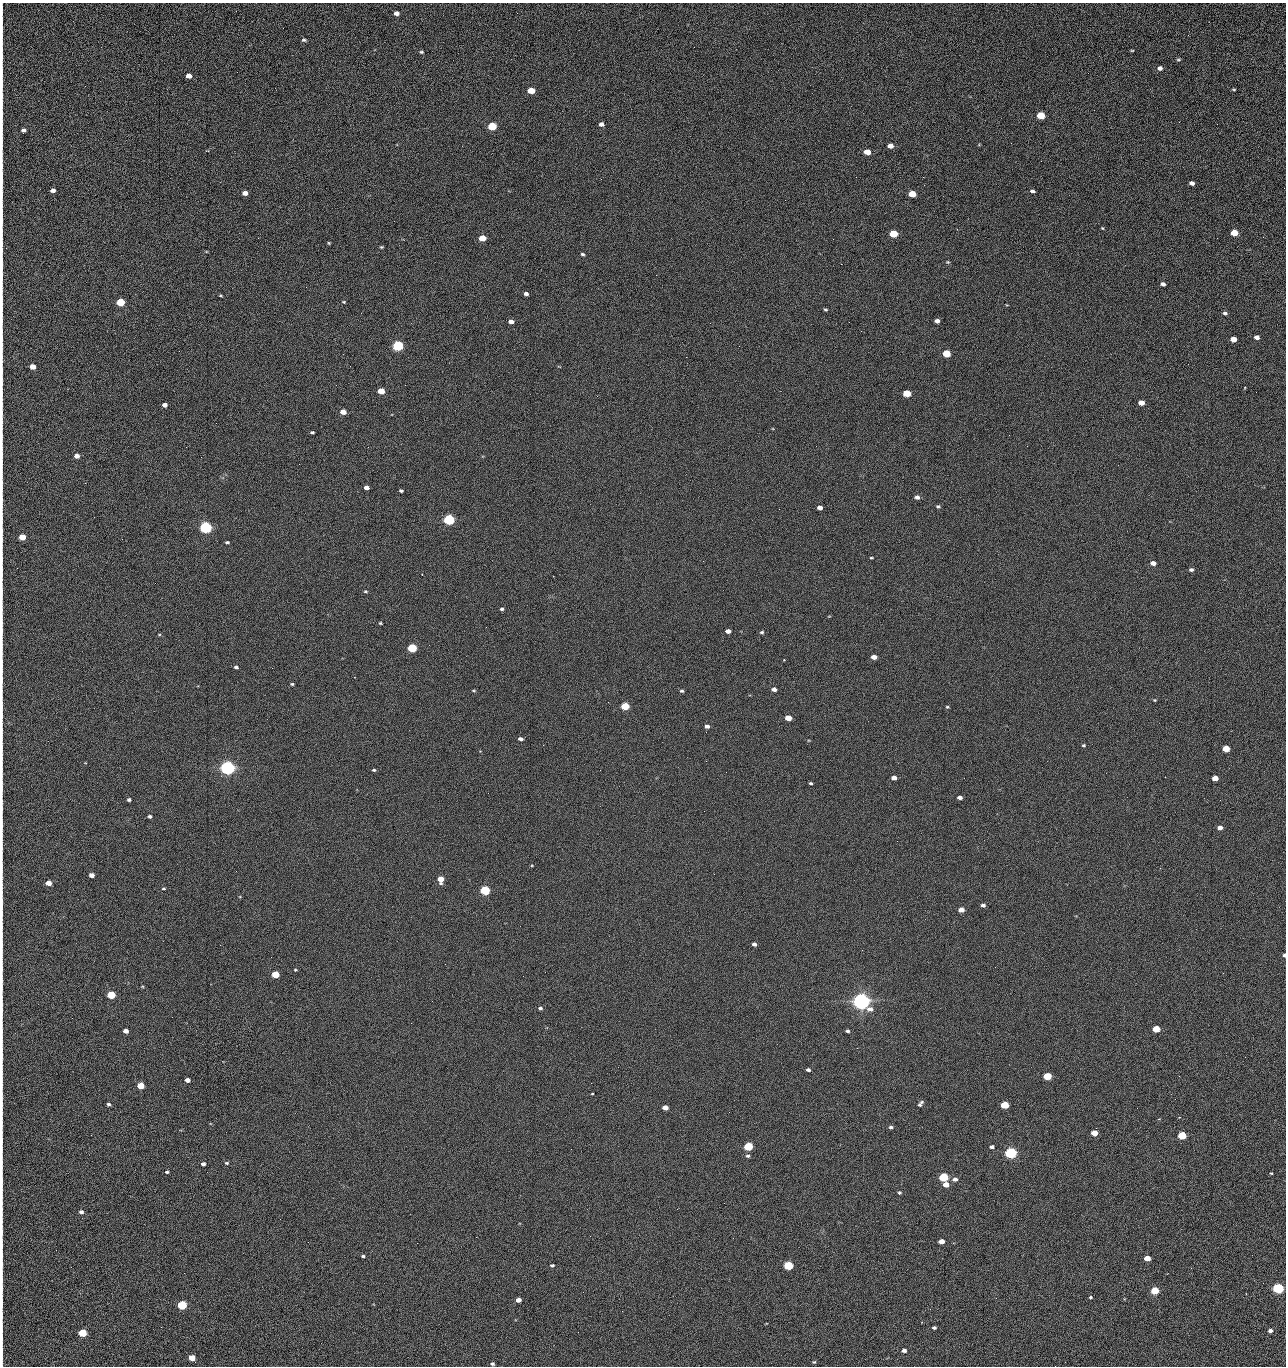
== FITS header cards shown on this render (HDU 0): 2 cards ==
NAXIS1  =                 1284 /fastest changing axis
NAXIS2  =                 1364 /next to fastest changing axis

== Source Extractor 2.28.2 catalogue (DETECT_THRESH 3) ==
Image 1284 x 1364 px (HDU 0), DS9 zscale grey, 1 PNG px = 1 image px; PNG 1288 x 1368 px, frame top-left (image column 1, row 1364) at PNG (2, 3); no overlay
Background 125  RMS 14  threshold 43.3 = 3 sigma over >= 5 px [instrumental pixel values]
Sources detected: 226; all 226 listed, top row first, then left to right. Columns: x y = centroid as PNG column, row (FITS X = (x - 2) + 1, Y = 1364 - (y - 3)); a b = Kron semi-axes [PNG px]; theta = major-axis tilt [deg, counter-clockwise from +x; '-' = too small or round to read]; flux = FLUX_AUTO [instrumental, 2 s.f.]
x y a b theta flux
2 10 15 2 90 2.4e+03
396 13 5 4 - 5.0e+03
2 30 17 2 90 3.6e+03
1188 35 3 2 - 1.3e+03
304 40 5 4 - 1.8e+03
1132 50 5 3 - 8.8e+02
421 52 5 4 - 1.2e+03
2 57 19 2 90 3.5e+03
1178 60 6 4 5 1.3e+03
1160 68 5 5 - 3.0e+03
189 76 5 4 - 8.9e+03
2 83 20 2 90 3.9e+03
1234 89 5 3 - 1.0e+03
531 91 5 4 - 2.4e+04
1041 115 5 4 - 4.5e+04
2 122 13 2 90 2.6e+03
1179 122 3 2 - 1.3e+03
601 124 4 4 - 3.6e+03
492 126 5 4 - 5.5e+04
23 130 4 4 - 3.2e+03
890 146 5 4 - 6.5e+03
867 152 5 4 - 1.6e+04
1041 161 2 2 - 1.8e+03
2 166 10 2 90 1.6e+03
856 177 2 2 - 2.4e+03
923 177 2 2 - 1.8e+04
2 181 14 2 90 2.7e+03
1192 183 5 4 - 3.7e+03
53 190 4 4 - 4.8e+03
1033 191 5 3 - 2.5e+03
245 193 5 4 - 6.1e+03
912 194 5 4 - 2.9e+04
785 200 2 2 - 4.9e+02
2 213 15 2 90 2.8e+03
1102 228 4 4 - 8.4e+02
1234 233 5 4 - 2.5e+04
893 234 5 4 - 4.3e+04
1263 237 2 2 - 9.4e+02
482 238 5 4 - 2.0e+04
329 243 4 4 - 9.8e+02
381 247 4 3 - 1.1e+03
582 254 4 3 - 1.6e+03
948 262 5 4 - 1.1e+03
2 264 26 2 90 4.5e+03
841 264 2 2 - 2.7e+04
656 275 2 2 - 6.4e+02
1163 284 4 4 - 3.0e+03
306 287 2 2 - 6.5e+02
526 294 4 3 - 3.1e+03
220 296 5 2 - 9.2e+02
2 301 17 2 90 2.2e+03
120 302 5 4 - 5.3e+04
344 302 4 3 - 9.0e+02
826 310 5 3 - 1.2e+03
1225 313 5 4 - 2.2e+03
511 321 5 4 - 5.1e+03
937 321 4 4 - 4.0e+03
849 322 2 2 - 5.7e+02
710 323 2 2 - 3.3e+03
1257 337 5 4 - 4.7e+03
2 338 8 2 90 9.5e+02
1233 339 5 4 - 1.0e+04
398 346 5 5 - 1.6e+05
739 346 2 2 - 4.6e+02
946 353 5 4 - 4.1e+04
350 366 2 2 - 2.3e+03
32 367 5 4 - 1.2e+04
2 383 10 2 90 1.7e+03
1245 387 3 2 - 9.0e+02
381 391 5 4 - 2.0e+04
1256 392 2 2 - 8.5e+02
907 393 5 4 - 3.4e+04
1141 403 5 4 - 1.0e+04
165 405 4 4 - 4.6e+03
2 412 9 2 90 1.3e+03
343 412 5 4 - 1.0e+04
312 432 4 3 - 1.4e+03
1009 435 2 2 - 3.3e+03
1027 446 2 2 - 4.8e+02
186 447 2 2 - 2.9e+03
77 456 5 4 - 6.1e+03
85 483 3 2 - 1.0e+03
366 488 4 4 - 5.2e+03
401 491 4 3 - 1.6e+03
917 497 5 4 - 3.7e+03
2 501 12 2 90 2.0e+03
938 506 5 4 - 1.4e+03
820 508 5 4 - 5.0e+03
779 509 2 2 - 4.8e+02
2 520 10 2 90 1.5e+03
449 520 5 5 - 2.0e+05
205 527 5 5 - 3.3e+05
22 537 5 4 - 2.0e+04
227 542 4 3 - 1.6e+03
871 558 4 2 - 9.3e+02
2 560 9 2 90 1.4e+03
1153 563 5 4 - 5.6e+03
17 568 2 2 - 3.7e+02
1191 570 5 4 - 2.3e+03
365 591 5 4 - 1.2e+03
502 609 5 3 - 1.5e+03
380 623 3 3 - 1.0e+03
728 631 5 4 - 5.3e+03
762 632 5 4 - 1.4e+03
159 634 5 3 - 8.5e+02
412 648 5 4 - 9.3e+04
874 657 5 4 - 7.5e+03
784 660 3 3 - 9.1e+02
236 667 4 3 - 1.9e+03
2 670 7 2 90 1.2e+03
354 677 3 2 - 5.2e+02
292 684 3 3 - 1.2e+03
774 689 5 4 - 4.3e+03
474 691 6 3 0 1.1e+03
682 691 5 4 - 1.5e+03
1154 700 4 4 - 9.8e+02
2 705 17 2 90 2.8e+03
625 706 5 4 - 5.0e+04
947 707 4 3 - 1.1e+03
788 718 5 4 - 1.5e+04
707 726 5 4 - 3.7e+03
706 732 3 2 - 7.4e+02
521 739 5 3 - 2.8e+03
543 745 2 2 - 3.3e+03
1083 745 5 4 - 1.2e+03
1226 749 5 4 - 2.7e+04
706 761 2 2 - 2.5e+03
227 768 5 5 - 6.9e+05
374 770 4 3 - 1.3e+03
894 778 5 4 - 6.0e+03
1215 778 5 4 - 1.3e+04
811 783 4 3 - 1.3e+03
2 788 10 2 90 1.6e+03
960 797 4 3 - 4.0e+03
129 800 4 3 - 2.1e+03
150 816 4 3 - 2.1e+03
1220 828 4 4 - 6.0e+03
897 841 2 2 - 1.2e+03
91 875 4 4 - 6.0e+03
441 879 5 5 - 1.4e+04
48 883 5 4 - 1.0e+04
163 889 5 2 - 9.6e+02
485 890 5 4 - 1.3e+05
2 905 11 2 90 1.9e+03
983 905 4 3 - 2.7e+03
961 910 5 4 - 9.7e+03
754 944 4 4 - 3.6e+03
2 945 9 2 90 1.6e+03
1284 955 4 3 - 2.5e+03
295 970 3 3 - 9.1e+02
275 974 5 4 - 3.4e+04
523 976 2 2 - 2.0e+03
111 995 5 4 - 5.4e+04
861 1001 6 5 - 1.0e+06
540 1008 5 4 - 1.9e+03
411 1023 2 2 - 5.4e+03
1156 1029 5 4 - 3.0e+04
126 1031 4 4 - 6.5e+03
847 1031 4 4 - 2.1e+03
857 1048 3 2 - 1.5e+03
2 1056 11 2 90 1.7e+03
1245 1057 2 2 - 2.0e+03
808 1070 4 4 - 2.3e+03
1047 1076 5 4 - 4.9e+04
1179 1076 3 2 - 2.7e+03
187 1080 4 4 - 6.7e+03
140 1086 5 4 - 3.2e+04
592 1094 3 2 - 6.8e+02
2 1096 15 2 90 2.6e+03
109 1104 4 4 - 2.0e+03
920 1104 8 4 52 2.7e+03
1005 1105 5 4 - 4.5e+04
665 1108 5 4 - 9.1e+03
729 1112 2 2 - 9.7e+02
1179 1117 4 3 - 7.2e+02
1159 1119 3 3 - 7.4e+02
891 1127 5 4 - 1.9e+03
1094 1133 5 4 - 1.7e+04
91 1135 2 2 - 2.5e+03
1182 1136 5 4 - 5.9e+04
2 1140 9 2 90 1.3e+03
748 1146 5 4 - 8.1e+04
992 1147 5 4 - 2.3e+03
571 1149 2 2 - 1.0e+03
1011 1153 5 4 - 2.8e+05
748 1156 6 5 - 2.1e+03
226 1163 6 5 - 1.6e+03
203 1164 4 4 - 2.7e+03
167 1172 4 4 - 1.4e+03
1271 1173 3 2 - 8.9e+02
943 1177 5 4 - 8.7e+04
955 1179 6 5 - 4.1e+03
2 1181 11 2 90 1.8e+03
946 1184 5 4 - 9.8e+03
899 1193 4 4 - 1.4e+03
81 1212 5 4 - 2.7e+03
280 1219 2 2 - 2.0e+03
2 1232 9 2 90 1.5e+03
476 1237 2 2 - 8.4e+03
941 1241 5 4 - 9.3e+03
308 1242 2 2 - 1.7e+03
417 1243 2 2 - 5.3e+03
363 1256 4 3 - 1.4e+03
1147 1258 5 4 - 1.4e+04
552 1265 4 4 - 1.5e+03
788 1266 5 4 - 8.3e+04
1191 1268 2 2 - 5.2e+02
2 1279 14 2 90 2.8e+03
1278 1288 5 4 - 2.0e+05
1155 1291 5 4 - 4.7e+04
583 1292 2 2 - 5.3e+02
1090 1297 3 3 - 3.8e+03
996 1298 2 2 - 2.8e+03
518 1300 5 4 - 7.8e+03
182 1305 5 4 - 1.0e+05
622 1311 3 2 - 8.6e+02
934 1328 4 3 - 2.0e+03
1270 1331 4 4 - 3.3e+03
578 1332 2 2 - 3.4e+03
82 1333 5 4 - 5.6e+04
904 1350 5 4 - 3.4e+03
2 1351 22 2 90 3.4e+03
192 1358 5 4 - 1.9e+04
814 1362 5 4 - 1.1e+03
492 1364 3 3 - 1.8e+03
1055 1366 2 2 - 2.0e+03
At the frame edge (FLAGS 8, measured only in part): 31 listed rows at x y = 2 10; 2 30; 2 57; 2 83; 2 122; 23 130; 2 166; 2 181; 2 213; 2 264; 2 301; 2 338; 2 383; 2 412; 2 501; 2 520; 2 560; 2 670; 2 705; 2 788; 2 905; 2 945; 1284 955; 2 1056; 2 1096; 2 1140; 2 1181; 2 1232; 2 1279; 2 1351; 1055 1366

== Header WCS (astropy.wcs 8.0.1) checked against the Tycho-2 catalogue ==
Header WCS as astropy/WCSLIB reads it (CRVAL/CRPIX/CD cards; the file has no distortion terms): RA---TAN/DEC--TAN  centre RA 15:41:40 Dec +51:59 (235.42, +51.98 deg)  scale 1.26 arcsec/px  FOV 26.9' x 28.5'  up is +92 deg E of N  parity flipped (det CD > 0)
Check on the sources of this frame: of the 60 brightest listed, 10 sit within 2.0 arcsec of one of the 11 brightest Tycho-2 stars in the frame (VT <= 12.29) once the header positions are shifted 0.61 arcsec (0.52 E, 0.31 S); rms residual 0.76 arcsec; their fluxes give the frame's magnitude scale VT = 24.51 - 2.5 log10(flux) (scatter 0.17 mag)
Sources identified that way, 10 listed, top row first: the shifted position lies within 2.0 arcsec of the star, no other Tycho-2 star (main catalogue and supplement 1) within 4.0 arcsec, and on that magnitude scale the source's flux lands within +1.5 / -3 mag of the star's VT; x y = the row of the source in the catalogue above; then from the Tycho-2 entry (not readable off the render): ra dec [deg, ICRS J2000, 3 dp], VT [Tycho-2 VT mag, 2 dp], TYC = Tycho-2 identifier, HIP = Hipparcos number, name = IAU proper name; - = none
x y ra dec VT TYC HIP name
398 346 235.614 +52.064 11.61 3489-1132-1 - -
449 520 235.514 +52.049 11.19 3489-1407-1 - -
227 768 235.378 +52.130 9.31 3489-1322-1 76850 -
485 890 235.303 +52.042 11.52 3489-958-1 - -
861 1001 235.232 +51.912 9.59 3489-824-1 - -
1011 1153 235.143 +51.862 10.97 3489-1016-1 - -
943 1177 235.131 +51.886 12.29 3489-908-1 - -
788 1266 235.084 +51.941 11.45 3489-1346-1 - -
1278 1288 235.062 +51.771 11.53 3489-1453-1 - -
182 1305 235.075 +52.152 11.74 3489-912-1 - -